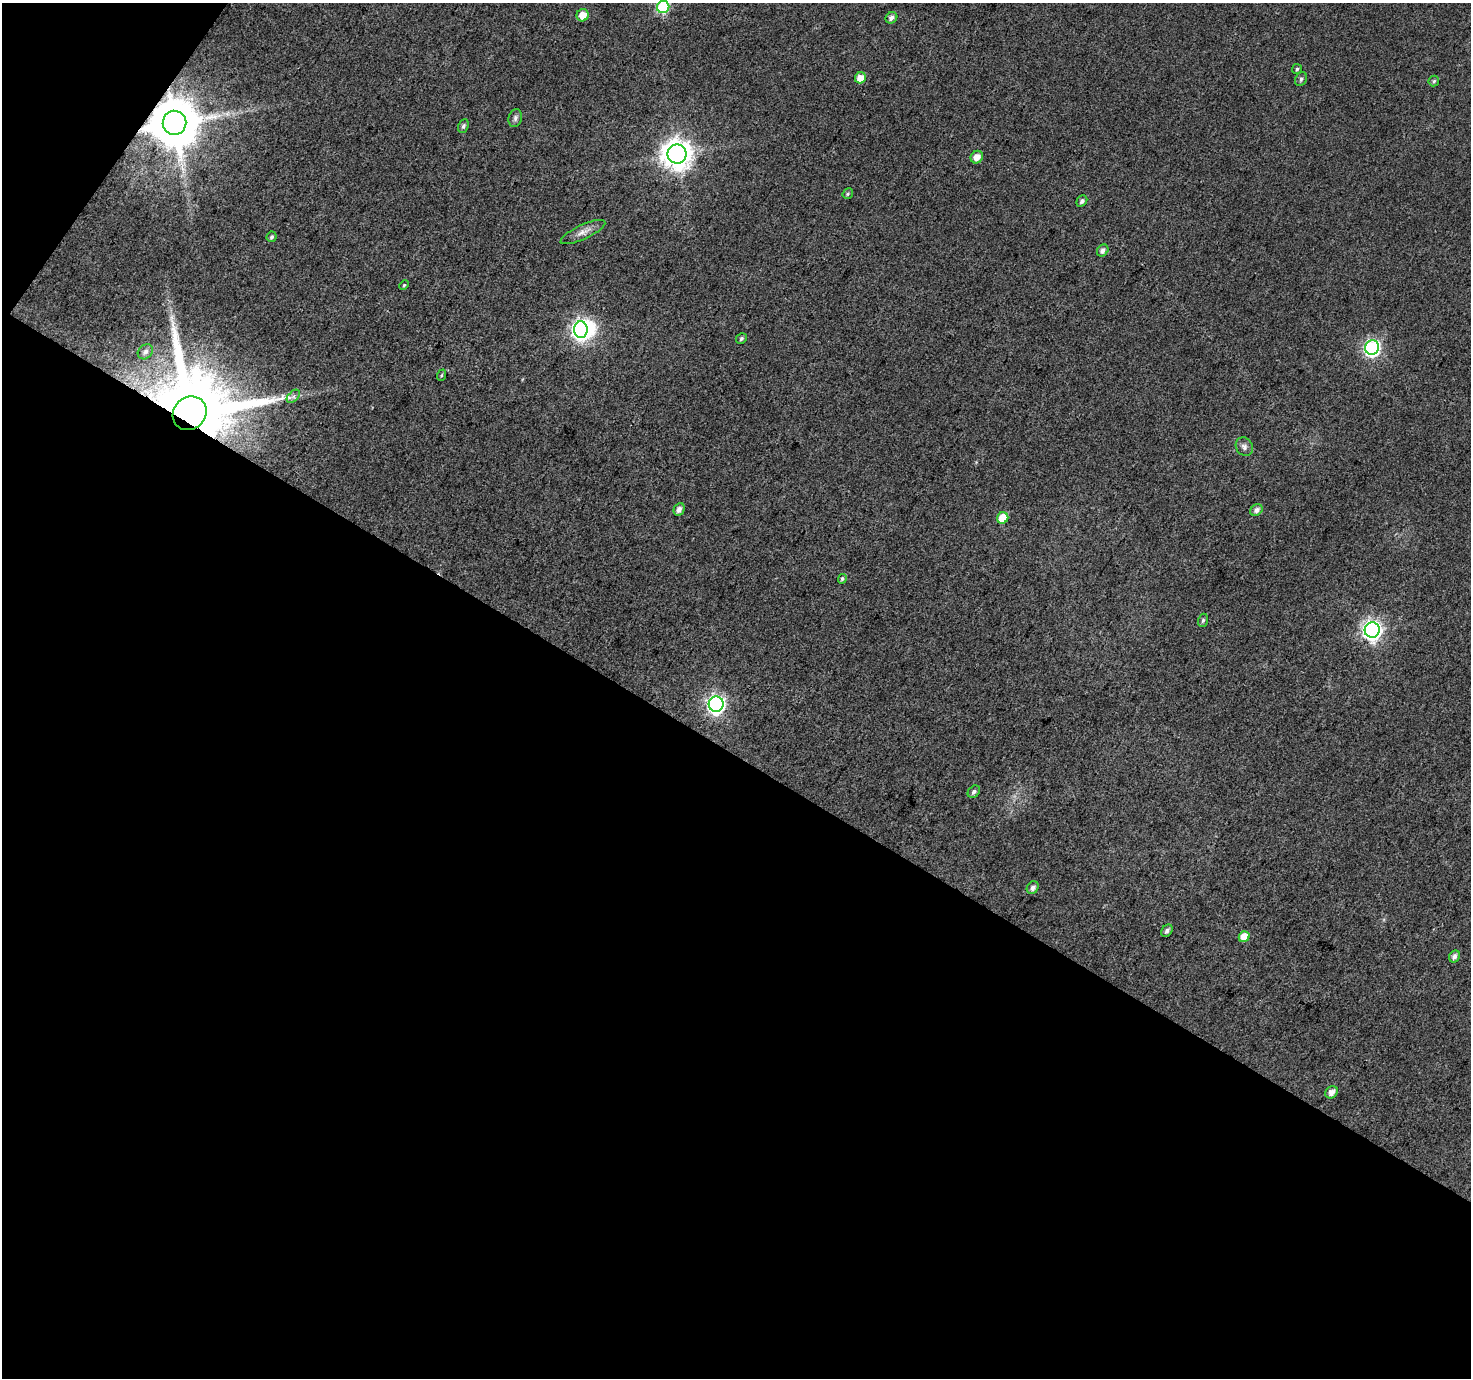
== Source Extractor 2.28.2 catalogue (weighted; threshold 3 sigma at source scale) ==
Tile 3 of 2 x 2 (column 1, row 2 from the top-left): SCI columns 2-1470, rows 118-1493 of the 2940 x 2970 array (HDU 1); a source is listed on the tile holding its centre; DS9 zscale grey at full resolution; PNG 1473 x 1380 px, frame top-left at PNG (2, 3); each listed source drawn as its Kron ellipse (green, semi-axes under 4 px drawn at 4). Shown black and unused: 47% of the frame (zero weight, under 3 of 4 exposures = <1% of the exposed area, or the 3 px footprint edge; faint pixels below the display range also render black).
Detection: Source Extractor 2.28.2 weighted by HDU 2 'WHT'; one run over the whole footprint, this tile lists its part. Background 0.0405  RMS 0.011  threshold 0.0493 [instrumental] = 3 sigma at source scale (4.5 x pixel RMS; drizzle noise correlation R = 1.50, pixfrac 1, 0.0396/0.0396 arcsec/px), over >= 5 px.
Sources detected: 40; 1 inside a brighter object's white glare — neither listed nor drawn; the other 39 listed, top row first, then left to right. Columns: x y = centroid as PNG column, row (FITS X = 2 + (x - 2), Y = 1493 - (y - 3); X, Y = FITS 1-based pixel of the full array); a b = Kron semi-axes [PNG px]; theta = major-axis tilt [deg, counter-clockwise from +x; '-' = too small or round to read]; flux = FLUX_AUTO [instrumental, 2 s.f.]
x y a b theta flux
663 7 6 6 - 100
583 15 6 6 - 14
891 18 6 5 - 4
1297 69 5 5 - 1.7
860 78 6 5 - 11
1301 79 7 5 60 2.7
1434 81 5 5 - 1.7
515 118 9 6 73 3.5
175 123 12 12 - 6300
463 126 7 5 64 2.5
677 154 9 9 - 1500
977 157 6 6 - 9.8
848 194 6 5 - 1.6
1082 201 6 5 - 3.1
583 232 24 7 25 8.8
272 237 5 5 - 2.3
1103 250 6 5 - 4.4
404 285 5 3 - 1.1
581 330 8 7 - 400
741 339 6 5 - 2.1
1372 347 7 7 - 280
145 352 8 6 45 4.5
442 375 6 3 70 1.3
293 396 8 5 45 3.1
190 413 18 16 44 22000
1244 447 9 8 - 4.5
679 509 6 5 - 5.5
1256 510 6 5 - 4.7
1003 518 6 5 - 26
842 579 5 4 - 2.1
1203 620 7 5 73 2
1372 630 8 7 - 510
716 704 8 7 - 390
974 792 7 5 44 3.3
1033 888 7 5 52 5
1167 931 7 5 51 3.5
1244 937 6 5 - 16
1454 956 6 5 - 4
1331 1092 7 5 45 6.9
Overlapping masked pixels (flux is a lower limit): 2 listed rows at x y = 175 123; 190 413
Isophote crosses this tile's border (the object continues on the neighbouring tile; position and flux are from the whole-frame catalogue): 1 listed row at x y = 663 7